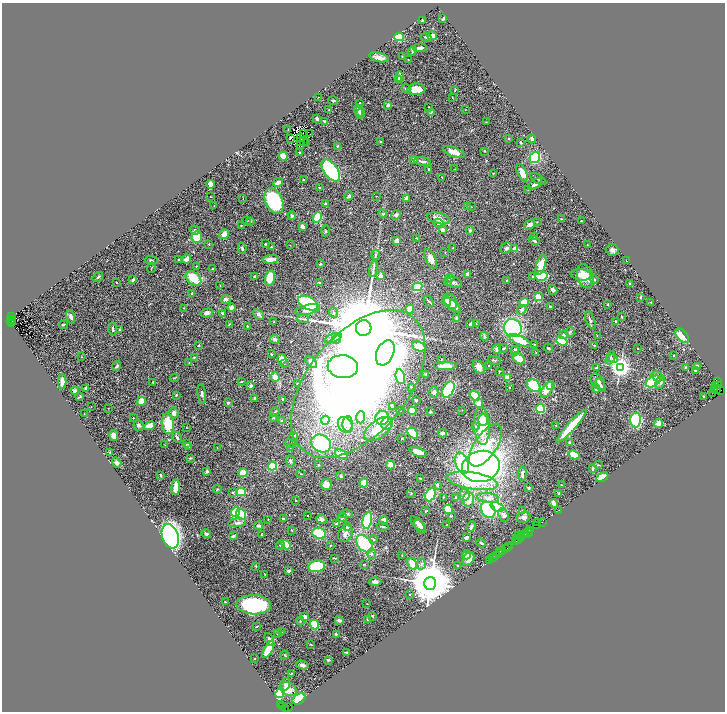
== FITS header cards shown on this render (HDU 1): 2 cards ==
NAXIS1  =                 1446
NAXIS2  =                 1419

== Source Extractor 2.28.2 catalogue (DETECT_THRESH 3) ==
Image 1446 x 1419 px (HDU 1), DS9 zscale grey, zoomed out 1/2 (1 PNG px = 2 x 2 image px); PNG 727 x 714 px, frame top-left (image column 2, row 1418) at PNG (2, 3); each listed source drawn as its Kron ellipse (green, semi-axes under 4 px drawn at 4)
Background 2.58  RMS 0.05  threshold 0.149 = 3 sigma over >= 5 px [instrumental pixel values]
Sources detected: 514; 39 cannot appear on this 1/2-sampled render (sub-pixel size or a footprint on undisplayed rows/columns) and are neither listed nor drawn; the other 475 listed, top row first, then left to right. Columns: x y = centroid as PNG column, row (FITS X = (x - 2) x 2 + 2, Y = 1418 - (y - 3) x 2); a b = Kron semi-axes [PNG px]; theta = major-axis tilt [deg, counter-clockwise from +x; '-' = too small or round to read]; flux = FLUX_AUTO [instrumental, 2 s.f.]
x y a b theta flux
443 19 3 2 - 11
422 20 3 2 - 10
432 36 5 4 - 49
399 37 5 4 - 340
426 38 6 2 -25 20
420 48 7 3 6 40
412 51 4 2 - 9.3
402 56 2 1 - 3.8
379 57 10 4 -14 65
408 59 2 1 - 3.2
400 77 5 4 - 16
398 80 3 2 - 54
406 89 5 3 - 9.8
416 89 9 6 3 120
455 90 3 2 - 4.8
318 97 2 1 - 3.5
452 98 3 2 - 3.8
333 101 5 2 - 10
359 103 2 2 - 16
388 105 4 3 - 21
429 107 2 2 - 12
329 110 2 1 - 4.8
359 110 6 3 -67 38
465 110 2 1 - 2.6
431 112 4 2 - 11
361 113 5 3 - 12
317 118 3 3 - 31
325 121 4 2 - 20
486 122 3 2 - 4.6
288 129 2 1 - 2.5
309 133 2 1 - 0.94
303 134 2 1 - 1.6
301 137 2 1 - 3.5
290 138 2 1 - 5.3
509 138 2 2 - 7.9
532 139 4 3 - 22
301 141 2 1 - 2.4
303 142 2 1 - 3.9
381 142 3 2 - 11
521 142 3 2 - 11
306 143 2 1 - 3.7
301 145 2 1 - 3.9
337 146 3 3 - 8.8
484 151 2 2 - 7
454 152 11 4 -20 74
299 153 2 2 - 11
283 156 4 4 - 120
535 157 6 5 - 580
414 159 4 3 - 15
422 161 9 3 -8 27
429 169 3 2 - 8.2
455 169 2 2 - 3.5
331 170 13 6 -53 1500
493 173 3 2 - 3.8
522 173 9 4 -67 87
442 178 3 2 - 4.7
538 179 9 2 -32 12
303 180 2 2 - 6.7
278 182 5 3 - 69
211 184 4 4 - 44
535 184 8 3 36 39
320 188 3 3 - 8
528 190 2 2 - 3.6
349 196 4 4 - 21
376 196 2 1 - 3.9
210 197 2 1 - 3.7
406 198 3 3 - 26
243 199 2 1 - 2.1
274 201 13 8 -66 890
326 204 3 3 - 17
214 206 3 2 - 4.2
467 207 3 2 - 5.4
471 207 2 2 - 3.6
383 214 4 3 - 8.9
396 215 5 4 - 21
292 216 4 4 - 18
317 217 5 3 - 340
438 218 11 5 -13 56
561 219 3 2 - 7.4
247 220 4 2 - 4.9
251 221 3 2 - 5.9
582 221 2 2 - 6.4
537 222 3 2 - 4.5
439 223 6 3 -23 27
529 225 6 4 36 30
241 226 2 2 - 4.8
303 227 4 2 - 50
195 230 5 4 - 14
442 230 3 2 - 58
470 230 4 3 - 16
325 231 6 2 87 9.5
224 234 5 4 - 73
197 237 6 5 - 240
535 237 3 3 - 6.2
417 238 2 2 - 5.5
397 241 4 3 - 60
534 241 5 3 - 16
209 244 3 3 - 5.2
265 244 2 2 - 12
290 245 2 1 - 2.1
587 245 2 2 - 2.8
271 246 2 2 - 4.1
453 248 3 2 - 7.3
506 248 6 5 - 23
242 249 5 3 - 16
515 249 2 2 - 190
612 250 6 6 - 30
445 253 2 2 - 3.9
376 255 5 3 - 13
179 259 3 2 - 14
186 259 5 3 - 60
270 259 8 3 5 100
431 259 10 5 -66 77
151 260 6 3 -7 11
626 261 2 1 - 3.6
320 264 3 2 - 9.9
541 265 10 4 72 190
196 266 2 2 - 3.6
151 268 5 2 - 5.8
212 269 4 2 - 12
373 269 8 3 77 19
467 274 3 3 - 27
581 275 10 5 -6 130
254 276 3 2 - 9.5
380 276 3 3 - 59
541 276 6 5 - 240
585 276 12 8 -73 140
98 277 5 3 - 11
532 277 4 3 - 9
193 278 9 6 -39 240
270 278 8 5 77 190
449 278 4 3 - 20
594 279 2 2 - 16
133 280 3 3 - 19
507 281 3 2 - 9.6
116 282 2 2 - 5.3
448 282 4 3 - 8.3
453 282 9 5 -17 35
320 283 3 3 - 10
630 284 3 2 - 10
220 285 2 2 - 4
417 287 5 4 - 340
553 290 5 3 - 31
192 294 4 2 - 19
538 297 4 3 - 110
640 297 3 2 - 10
226 299 4 4 - 25
429 301 6 2 -50 12
447 301 5 3 - 32
450 301 8 6 -54 97
524 302 5 3 - 210
651 302 3 2 - 3.4
308 303 11 6 -25 610
608 304 3 2 - 11
452 305 10 4 -37 65
550 307 2 2 - 11
184 308 2 2 - 6.6
231 308 4 4 - 44
410 309 4 3 - 110
308 310 12 5 12 100
522 310 5 4 - 21
207 313 6 4 13 35
222 313 3 2 - 15
333 313 5 4 - 19
259 314 6 4 -40 27
11 317 3 2 - 950
71 317 7 4 -76 29
621 317 4 2 - 7.9
457 318 4 3 - 13
303 319 6 2 -4 12
10 320 2 1 - 350
12 320 2 1 - 250
590 320 9 3 -69 22
274 321 3 2 - 5.2
615 321 3 2 - 7.1
11 322 2 1 - 370
229 324 4 2 - 8.8
470 324 4 3 - 16
476 324 3 2 - 4.3
63 325 5 3 - 8.7
247 326 3 2 - 5.6
364 328 8 7 - 190000
513 328 9 8 - 1500
113 329 7 2 -90 22
119 330 3 2 - 8
570 332 5 4 - 14
564 335 5 3 - 33
484 336 4 3 - 15
597 336 2 2 - 3.6
682 336 8 5 -51 140
333 338 9 2 23 17
275 339 4 3 - 21
336 339 4 3 - 19
520 340 12 4 -25 180
562 341 6 4 -20 340
534 344 3 2 - 4.9
199 345 2 2 - 8.2
594 346 3 2 - 7.4
419 347 7 4 -24 150
504 348 4 2 - 10
548 348 5 2 - 8.2
638 348 2 1 - 4.2
497 349 5 4 - 19
515 351 5 3 - 41
385 353 13 8 67 130
536 353 2 2 - 5.8
271 354 3 2 - 6.7
673 356 3 2 - 4.2
82 357 3 2 - 3.4
194 357 4 3 - 7.3
519 358 7 5 -43 110
610 358 7 3 69 17
282 359 5 4 - 76
442 359 3 2 - 3.8
613 359 5 4 - 23
495 360 6 2 -12 7.3
311 362 7 4 -47 34
189 363 3 2 - 4.7
284 364 3 3 - 7.6
117 366 5 2 - 14
445 366 12 4 0 110
489 366 2 2 - 3.6
697 366 3 3 - 28
343 367 15 11 -6 2300
479 367 7 5 -53 64
620 367 4 4 - 7000
685 367 2 2 - 9
596 368 4 3 - 12
695 370 3 3 - 19
499 371 3 2 - 5.1
426 374 2 2 - 6.8
657 376 6 4 -30 50
275 377 4 4 - 64
400 377 7 4 -80 240
174 378 5 2 - 5.8
507 378 3 3 - 94
62 381 7 3 89 58
241 381 3 2 - 7.6
653 381 8 5 30 800
153 382 2 2 - 6.8
598 382 9 6 -54 41
660 382 7 4 66 36
718 382 3 2 - 250
297 383 3 2 - 6.5
358 384 86 50 51 14000
551 385 3 3 - 200
601 385 7 3 -65 19
716 385 3 2 - 410
718 385 2 1 - 160
251 386 4 3 - 23
534 386 7 5 -40 550
411 387 3 2 - 11
86 388 3 3 - 9.7
509 388 2 2 - 3.9
596 388 4 3 - 51
714 388 2 1 - 540
547 389 9 5 58 130
717 389 2 1 - 320
448 390 9 5 62 820
714 390 2 1 - 390
720 390 2 1 - 160
75 391 4 4 - 24
434 392 6 4 89 19
202 394 10 3 -83 26
713 394 3 1 - 200
176 395 3 2 - 7.6
475 396 6 3 -37 230
703 396 2 2 - 5.8
80 397 4 2 - 10
255 398 3 3 - 16
283 399 2 2 - 7.9
416 400 2 2 - 8.3
141 401 4 4 - 100
228 403 2 2 - 15
479 403 5 4 - 49
392 406 3 3 - 14
91 407 2 1 - 2.4
108 408 2 1 - 2.1
540 408 4 4 - 280
400 410 3 2 - 4.5
462 410 3 2 - 4.7
412 411 4 3 - 170
275 412 5 3 - 12
430 412 3 3 - 11
174 413 5 5 - 45
84 414 2 1 - 2.6
133 417 2 2 - 2.9
361 417 6 4 88 41
273 418 2 2 - 20
382 418 7 6 - 210
325 420 4 4 - 46
483 420 6 5 - 110
636 420 7 5 -87 500
282 421 3 3 - 8
387 423 6 6 - 640
659 423 4 4 - 41
168 424 10 6 -82 200
348 424 8 5 89 44
139 425 5 5 - 21
345 425 8 7 - 58
149 426 5 3 - 87
475 426 4 3 - 9.5
482 426 19 8 -87 360
556 426 3 2 - 3
571 426 22 3 48 350
186 427 2 1 - 3.3
378 429 16 9 37 250
413 433 6 4 -48 390
442 433 4 3 - 35
114 436 5 4 - 51
177 437 5 3 - 19
294 437 4 3 - 11
402 438 2 2 - 17
290 443 6 2 -13 8.1
570 443 4 3 - 12
186 444 3 2 - 21
321 444 10 8 -29 880
165 445 2 2 - 3.7
486 445 24 11 56 350
188 446 4 2 - 8.5
291 447 3 2 - 4.8
217 448 2 1 - 3.7
418 452 9 4 -19 89
110 453 4 2 - 4.3
341 454 6 4 -22 110
574 455 6 3 -29 170
190 458 4 3 - 8.4
290 461 6 4 -65 17
117 463 5 4 - 31
462 463 11 6 -70 460
318 465 2 2 - 6.5
390 465 4 3 - 150
598 465 3 2 - 4.7
272 466 4 4 - 330
481 466 19 15 14 4800
592 469 4 3 - 17
207 471 3 3 - 20
243 473 4 3 - 180
522 473 7 3 86 27
301 474 2 1 - 3.7
161 475 3 2 - 13
341 476 3 3 - 13
602 477 6 4 28 100
420 478 3 2 - 8.3
472 481 25 8 -10 380
364 483 4 3 - 160
326 484 5 5 - 65
437 485 4 3 - 16
561 485 2 2 - 3.6
176 487 8 3 84 180
529 488 2 2 - 15
217 489 4 3 - 8.7
233 492 3 3 - 9.5
241 492 4 4 - 210
411 493 3 2 - 4.9
559 493 3 3 - 12
430 495 7 5 63 420
464 495 6 5 - 32
443 497 2 2 - 5.1
456 497 3 3 - 10
488 498 11 4 -7 48
469 499 7 5 86 150
295 500 2 1 - 3.6
554 503 5 3 - 53
497 507 7 4 -23 460
448 509 5 4 - 160
488 510 9 6 -60 870
559 510 2 1 - 120
426 511 2 2 - 10
522 511 4 3 - 12
235 512 5 4 - 240
241 514 6 4 -55 340
346 514 7 4 5 20
504 515 7 5 -70 39
308 516 2 2 - 4.4
451 516 3 2 - 7.5
523 517 7 5 26 33
342 518 5 3 - 10
268 519 2 2 - 3.9
283 519 3 2 - 15
322 519 5 4 - 27
367 520 8 4 79 700
384 520 4 4 - 49
542 522 2 1 - 240
237 523 9 4 8 29
336 523 4 3 - 12
538 523 2 1 - 83
418 524 9 4 -46 24
447 525 2 2 - 3.6
537 525 3 2 - 300
258 526 4 3 - 27
347 527 3 3 - 18
383 527 5 2 - 15
420 527 8 5 -59 47
471 527 5 3 - 23
292 530 2 1 - 5.9
529 530 4 2 - 480
319 533 7 5 -23 270
526 533 4 1 - 380
528 533 5 2 - 190
206 534 5 3 - 16
261 534 3 1 - 3.8
345 534 9 6 59 47
524 534 2 1 - 610
519 535 3 1 - 290
521 535 2 2 - 190
170 536 12 8 -71 2100
233 536 4 2 - 13
466 537 3 2 - 43
521 537 4 1 - 790
373 539 4 3 - 10
516 539 3 1 - 570
518 539 2 1 - 120
515 542 3 1 - 500
481 543 5 3 - 19
364 544 10 6 -49 710
280 545 4 4 - 14
286 545 5 3 - 140
330 545 3 2 - 3.9
509 546 3 1 - 270
507 547 2 1 - 380
505 549 2 1 - 290
500 551 2 1 - 260
502 551 2 1 - 460
499 553 3 1 - 360
372 554 5 4 - 21
466 555 4 4 - 41
497 555 3 1 - 420
402 556 2 2 - 16
492 557 3 1 - 76
494 557 2 1 - 82
334 558 3 2 - 5.4
468 559 7 5 57 88
489 561 2 1 - 85
412 564 6 4 -61 140
421 564 5 4 - 23
364 565 3 2 - 7.7
256 566 3 2 - 6.3
317 566 8 5 10 370
458 566 3 2 - 11
288 571 3 3 - 23
265 574 2 2 - 7.3
375 582 6 4 1 32
430 583 6 6 - 56000
409 595 2 2 - 9
225 602 2 1 - 4.6
367 604 2 1 - 3
253 605 17 9 -2 1300
372 616 3 2 - 8.9
304 617 4 4 - 34
368 619 2 2 - 14
339 620 4 3 - 28
300 621 4 3 - 12
314 625 5 4 - 280
256 627 3 2 - 5.5
281 632 3 2 - 3.6
278 633 3 2 - 8.4
336 634 3 3 - 11
269 639 7 3 -63 24
311 644 4 2 - 4.8
268 649 9 3 60 300
347 652 4 2 - 9.7
285 655 4 3 - 11
255 659 2 1 - 4.8
328 660 3 3 - 10
302 665 6 4 -14 36
291 673 3 2 - 4.9
286 684 6 4 73 32
288 689 9 6 -29 98
280 693 5 4 - 370
299 699 7 4 33 260
281 705 2 1 - 150
282 707 3 2 - 970
288 707 2 1 - 120
286 709 4 1 - 350
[39 sub-pixel or undisplayed-footprint detections neither listed nor drawn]